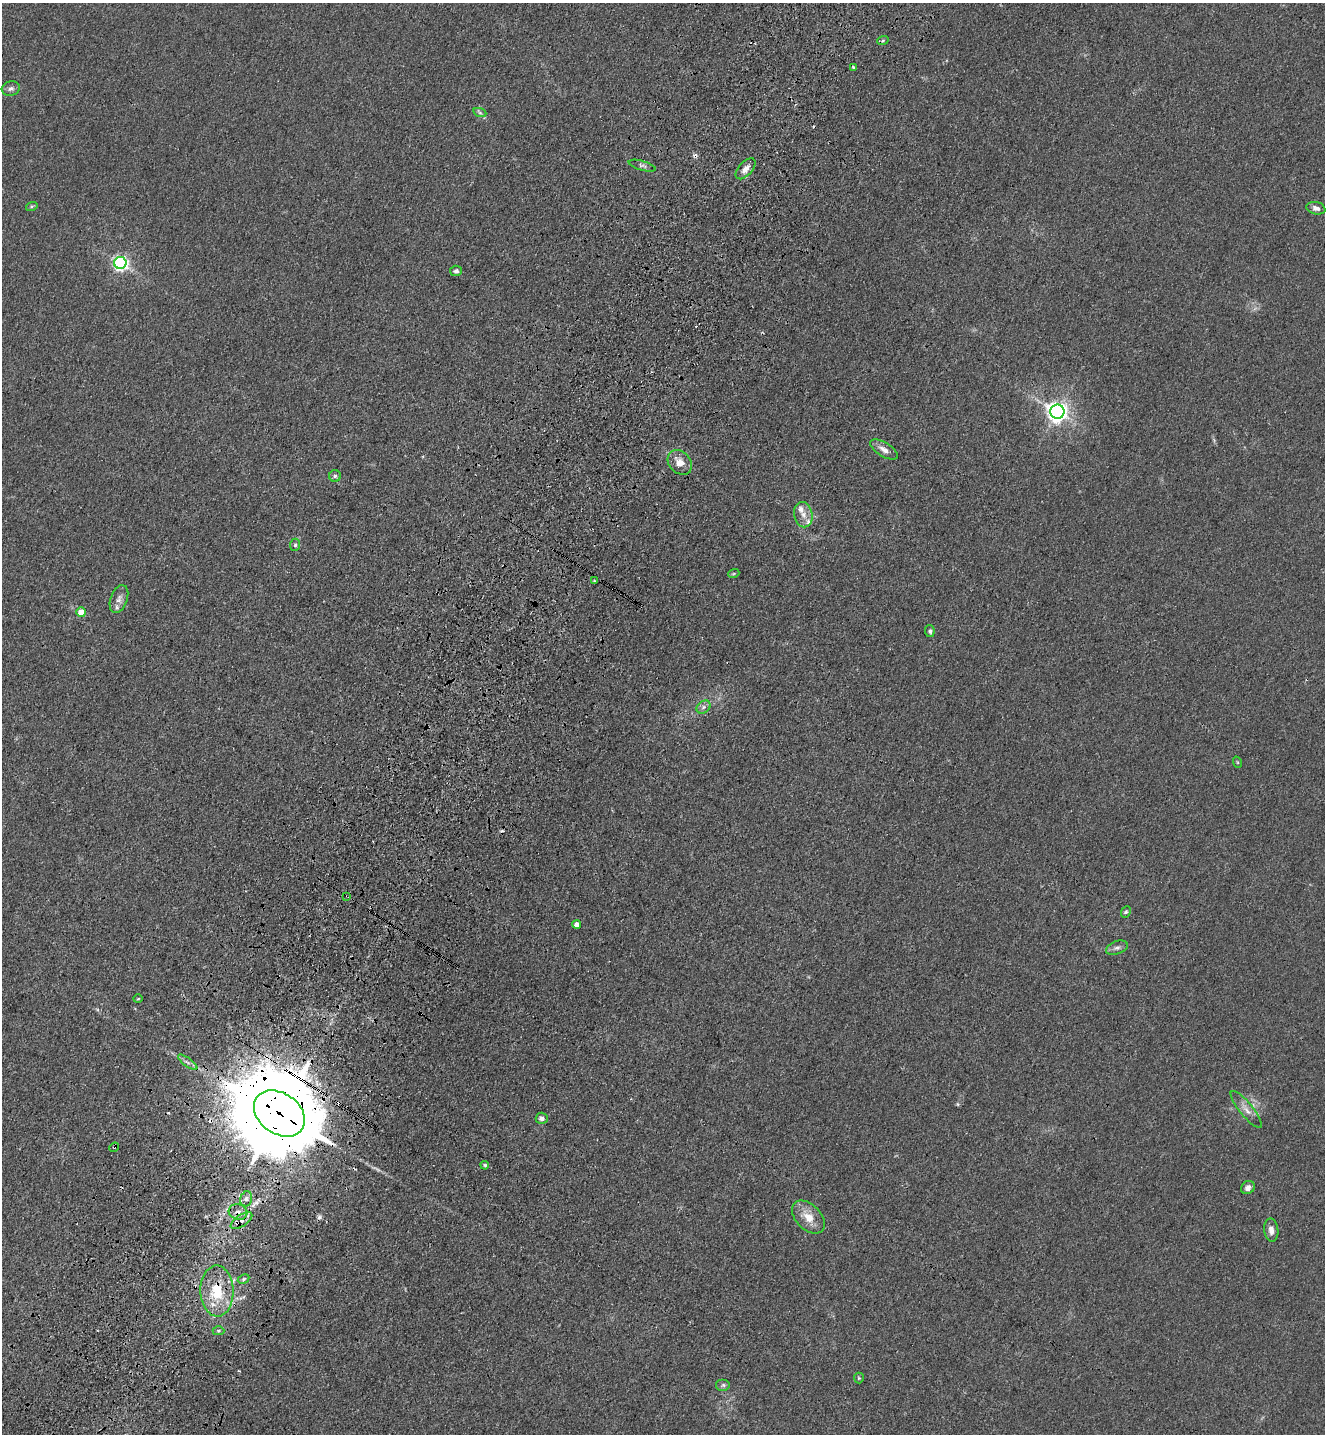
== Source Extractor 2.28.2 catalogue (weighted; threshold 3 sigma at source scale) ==
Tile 7 of 4 x 4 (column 3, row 2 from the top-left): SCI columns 2894-4216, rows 2926-4357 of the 5924 x 5851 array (HDU 1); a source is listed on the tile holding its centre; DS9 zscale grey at full resolution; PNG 1327 x 1436 px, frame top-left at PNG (2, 3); each listed source drawn as its Kron ellipse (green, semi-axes under 4 px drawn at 4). Shown black and unused: <1% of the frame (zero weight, under 3 of 4 exposures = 6% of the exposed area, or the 3 px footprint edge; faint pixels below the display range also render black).
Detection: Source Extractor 2.28.2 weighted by HDU 2 'WHT'; one run over the whole footprint, this tile lists its part. Background 0.0465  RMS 0.0059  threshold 0.0267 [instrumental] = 3 sigma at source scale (4.5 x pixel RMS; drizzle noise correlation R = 1.50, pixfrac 1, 0.05/0.05 arcsec/px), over >= 5 px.
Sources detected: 54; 5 cosmic-ray / hot-pixel residue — neither listed nor drawn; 4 inside a brighter listed object's ellipse — not listed separately; the other 45 listed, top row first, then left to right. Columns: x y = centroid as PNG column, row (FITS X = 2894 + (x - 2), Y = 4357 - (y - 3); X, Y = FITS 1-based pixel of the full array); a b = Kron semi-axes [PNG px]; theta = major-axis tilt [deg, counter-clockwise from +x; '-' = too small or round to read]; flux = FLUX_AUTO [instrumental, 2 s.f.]
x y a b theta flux
883 40 6 4 20 0.89
853 67 4 3 - 1.5
11 89 9 7 15 2.1
480 113 7 4 -19 1.2
642 166 14 4 -16 1.8
746 169 13 7 48 3.9
32 206 6 4 18 0.89
1316 208 9 6 -12 2.8
120 263 6 6 - 170
456 271 6 5 - 1.7
1057 412 7 7 - 380
884 450 16 7 -31 4
680 462 14 10 -47 7
335 476 6 6 - 1.4
803 515 13 9 -79 4.8
295 545 6 5 - 1.1
734 573 5 3 - 0.63
594 581 4 4 - 0.66
119 599 14 8 70 3.7
81 612 5 5 - 11
930 631 6 5 - 1.3
704 707 7 6 - 1.9
1237 762 6 3 -71 0.63
347 896 3 2 - 0.49
1126 912 6 4 66 0.98
577 924 4 4 - 4.4
1117 948 11 6 20 2.3
138 999 5 3 - 0.56
188 1062 11 3 -36 1.8
1246 1109 23 7 -51 5.1
279 1113 28 20 -35 14000
542 1118 6 5 - 2.9
114 1147 5 4 - 0.88
485 1165 4 3 - 0.74
1248 1188 7 6 - 2.5
246 1199 8 5 75 1.9
238 1212 9 7 -15 3.6
808 1217 19 12 -45 9.6
241 1220 12 5 33 5.7
1271 1230 11 7 -84 3.6
244 1279 6 4 28 0.78
217 1291 25 16 -89 24
218 1331 6 4 0 0.97
859 1378 5 5 - 0.78
723 1385 7 6 - 1.5
Overlapping masked pixels (flux is a lower limit): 7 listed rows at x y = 1057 412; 347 896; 279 1113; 114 1147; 238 1212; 241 1220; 217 1291